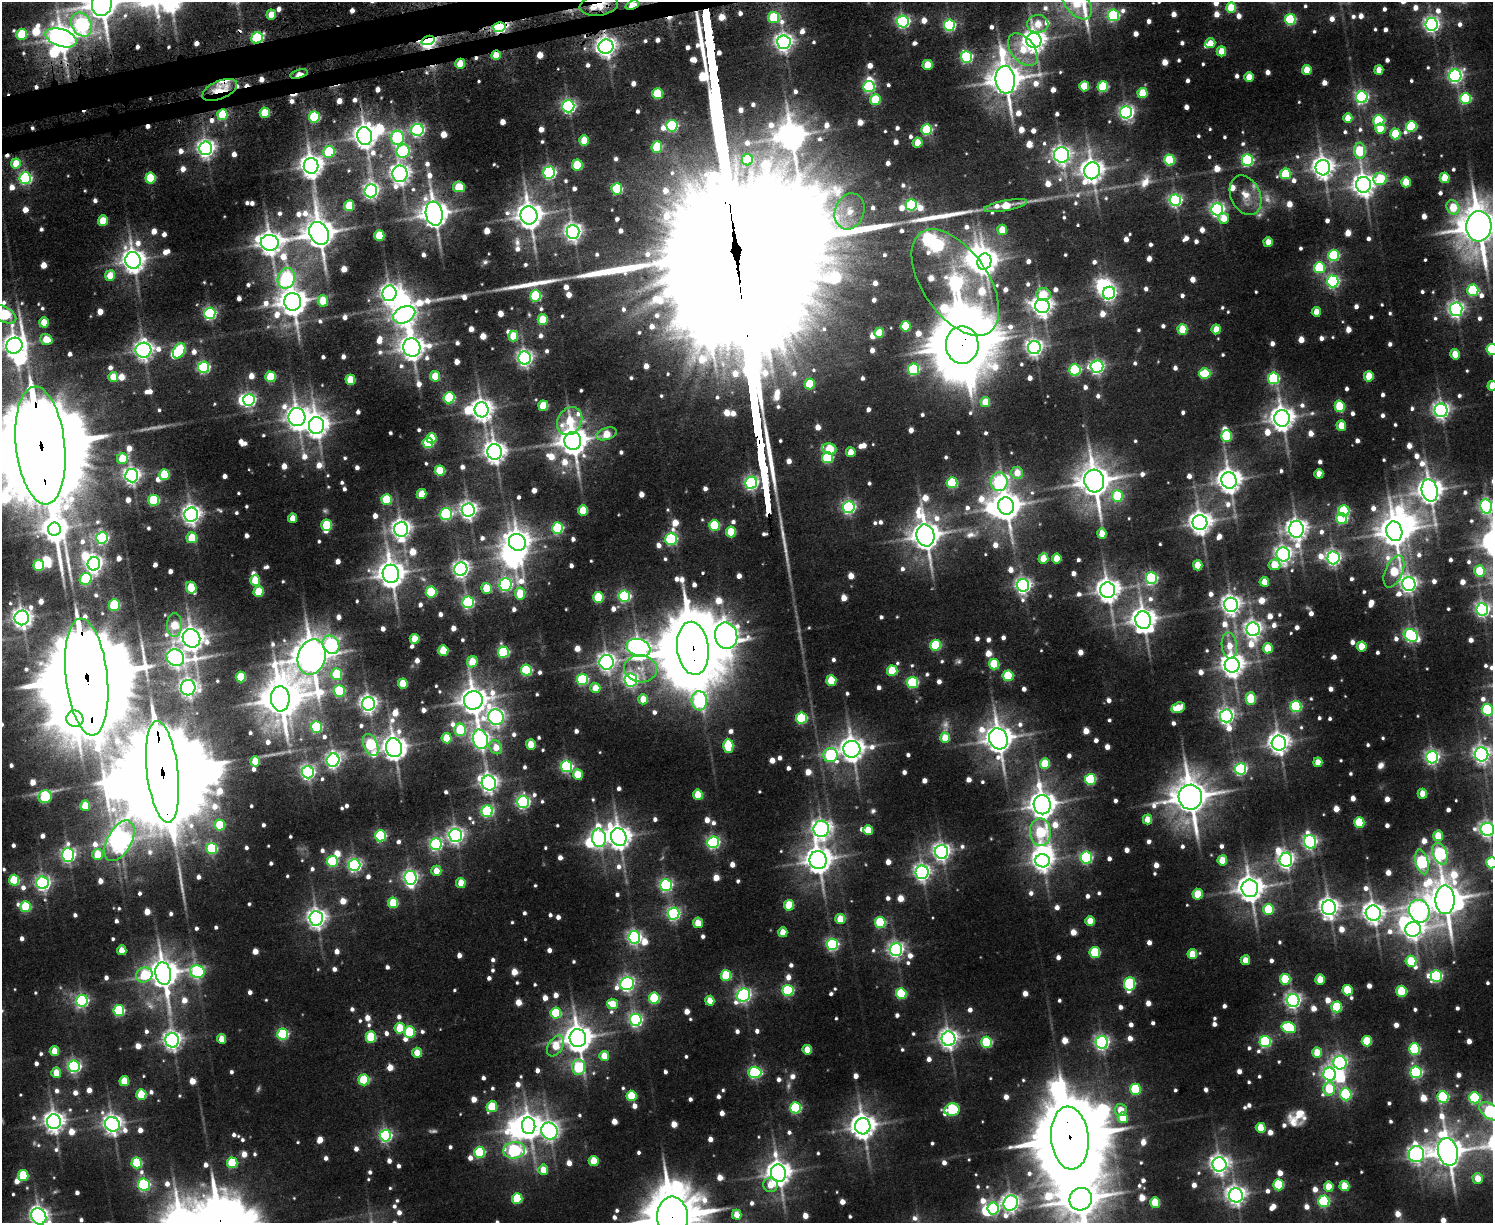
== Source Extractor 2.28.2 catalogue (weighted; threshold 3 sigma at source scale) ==
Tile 8 of 3 x 4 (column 2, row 3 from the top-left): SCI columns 1803-3293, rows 1283-2503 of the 4970 x 4990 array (HDU 1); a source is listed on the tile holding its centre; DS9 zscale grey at full resolution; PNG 1495 x 1225 px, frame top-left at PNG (2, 2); each listed source drawn as its Kron ellipse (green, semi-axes under 4 px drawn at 4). Shown black and unused: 2% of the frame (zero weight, under 3 of 5 exposures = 5% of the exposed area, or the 3 px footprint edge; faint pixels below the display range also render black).
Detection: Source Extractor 2.28.2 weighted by HDU 2 'WHT'; one run over the whole footprint, this tile lists its part. Background 0.0447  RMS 0.0049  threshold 0.0221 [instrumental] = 3 sigma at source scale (4.5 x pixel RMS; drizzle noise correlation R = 1.50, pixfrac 1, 0.05/0.05 arcsec/px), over >= 5 px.
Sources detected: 1414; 13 too faint to see at this stretch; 30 inside a brighter object's white glare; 10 cosmic-ray / hot-pixel residue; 4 long thin detections or spike segments (spike, bleed or trail) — neither listed nor drawn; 18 inside a brighter listed object's ellipse — not listed separately; of the other 1339, all 500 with FLUX_AUTO >= 9.13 (the completeness limit of this list) listed and drawn (839 fainter detections not listed), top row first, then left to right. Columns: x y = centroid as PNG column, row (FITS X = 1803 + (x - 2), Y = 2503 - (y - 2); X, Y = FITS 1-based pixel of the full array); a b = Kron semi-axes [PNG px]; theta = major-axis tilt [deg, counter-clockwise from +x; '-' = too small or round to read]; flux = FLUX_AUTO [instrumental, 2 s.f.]
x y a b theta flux
1077 3 19 11 -50 29
102 4 12 10 78 1100
599 5 19 10 8 10
632 5 7 4 20 22
1231 8 5 5 - 23
271 15 5 4 - 11
1113 15 6 5 - 79
773 18 5 5 - 34
1290 19 5 5 - 56
903 21 6 6 - 130
81 24 12 9 -62 140
1038 24 10 9 - 15
1431 24 6 6 - 200
949 25 5 5 - 91
499 27 6 5 - 97
21 34 5 5 - 31
61 38 16 8 -18 760
257 38 6 5 - 74
428 40 7 4 18 230
1034 41 7 7 - 500
784 42 7 7 - 280
1210 43 5 5 - 10
606 47 7 7 - 340
1023 50 19 11 -52 17
1221 51 5 4 - 13
496 55 4 4 - 10
966 57 6 5 - 83
460 64 5 5 - 16
928 65 5 5 - 17
1307 70 5 5 - 15
1379 70 5 4 - 9.6
299 74 9 4 15 9.2
1455 76 6 6 - 160
1249 77 5 4 - 11
1005 80 14 10 -83 1200
869 86 6 5 - 80
1084 86 5 5 - 20
1103 86 5 5 - 42
220 90 18 9 24 18
1143 93 5 5 - 21
658 94 5 5 - 37
1362 97 6 6 - 120
1466 99 5 5 - 53
875 100 5 5 - 28
568 106 6 6 - 150
1126 112 6 6 - 160
265 113 5 5 - 22
222 115 5 5 - 29
314 117 5 5 - 58
1348 118 5 4 - 11
1379 121 5 5 - 63
672 126 6 5 - 73
1411 126 5 5 - 45
1380 129 5 5 - 17
417 130 6 6 - 130
927 130 5 5 - 53
1395 134 5 5 - 27
365 136 9 7 -75 600
397 138 7 6 - 75
584 140 5 5 - 14
918 143 5 5 - 9.7
657 147 5 5 - 33
206 148 7 6 - 290
403 151 7 6 - 80
1360 151 8 5 -87 35
329 152 6 5 - 44
1061 155 8 7 - 230
747 160 5 5 - 30
1170 160 5 5 - 49
1247 160 6 5 - 89
16 163 5 5 - 15
577 165 5 5 - 34
311 166 8 7 - 540
1323 168 8 7 - 430
1092 171 8 8 - 500
549 172 6 6 - 120
400 174 8 7 - 310
1285 174 5 5 - 30
25 178 6 5 - 99
150 178 5 5 - 30
1445 178 5 5 - 19
1380 179 7 6 - 32
1406 182 5 5 - 16
1363 185 8 7 - 450
459 187 6 5 - 21
617 189 5 5 - 55
371 191 7 6 - 210
1246 195 21 14 -65 10
1175 200 6 5 - 130
911 205 6 5 - 77
349 206 5 5 - 24
1006 206 22 5 11 18
1453 207 7 6 - 18
1217 209 6 6 - 170
850 211 18 14 70 11
434 214 12 8 -80 840
529 215 9 8 - 780
1224 218 5 5 - 10
103 221 5 5 - 17
1479 226 15 12 86 1800
1002 230 5 5 - 13
573 232 7 6 - 270
319 233 12 9 -61 1100
379 236 5 5 - 26
1268 242 5 4 - 11
270 243 9 8 - 570
1334 255 6 5 - 60
133 260 8 7 - 560
984 262 8 7 - 590
1319 268 5 5 - 43
110 275 5 5 - 13
286 278 10 8 68 96
1333 281 6 6 - 120
955 282 60 32 -55 240
1473 290 6 5 - 62
389 293 8 7 - 320
1109 293 6 6 - 160
1044 294 7 6 - 14
536 296 5 5 - 60
323 301 5 5 - 14
293 302 9 8 - 880
1042 306 7 7 - 390
1456 309 7 6 - 210
1316 312 5 4 - 9.6
210 313 6 5 - 110
4 314 13 7 -31 48
404 315 12 8 26 410
543 320 5 5 - 20
44 322 5 4 - 13
905 326 5 5 - 27
1182 329 5 5 - 19
1216 329 5 4 - 11
879 333 5 5 - 16
513 336 5 5 - 17
46 339 6 5 - 13
962 345 19 16 -90 3200
14 346 8 7 - 510
412 347 9 8 - 600
1034 348 6 6 - 250
1492 349 5 5 - 41
143 350 8 7 - 320
179 351 8 5 61 48
1455 354 5 4 - 13
525 358 6 6 - 210
203 367 6 5 - 93
1097 367 6 6 - 150
913 369 5 5 - 63
1075 370 5 5 - 65
1205 374 6 5 - 23
435 376 5 5 - 17
1369 376 5 5 - 17
113 377 5 5 - 13
270 377 5 5 - 27
1274 378 6 5 - 69
350 380 5 5 - 20
810 384 5 5 - 26
1492 386 5 4 - 11
449 398 5 5 - 62
249 400 6 5 - 120
985 402 5 5 - 13
543 406 5 5 - 24
1340 406 5 5 - 36
482 410 7 7 - 440
1441 410 7 6 - 240
297 417 9 8 - 480
1282 418 8 7 - 590
570 421 15 12 60 21
316 425 8 7 - 540
1341 426 5 4 - 13
606 434 10 6 18 12
1226 436 5 5 - 39
431 438 5 5 - 19
573 441 9 8 - 920
428 443 5 5 - 47
40 445 59 24 -84 25000
829 449 7 5 -12 22
494 452 8 7 - 450
851 452 5 5 - 12
827 458 5 5 - 52
122 459 5 5 - 18
440 471 5 5 - 27
1017 473 6 6 - 9.6
1319 474 5 4 - 9.4
164 475 5 5 - 27
132 476 7 6 - 240
1229 480 8 7 - 610
1094 481 11 10 - 1200
999 482 9 8 - 99
751 483 6 6 - 140
952 483 5 5 - 48
1430 491 11 8 -77 670
422 494 5 5 - 16
1117 496 6 5 - 38
154 500 5 5 - 49
386 500 5 5 - 31
1006 506 8 7 - 890
1486 506 7 6 - 150
849 507 6 6 - 130
468 510 6 6 - 270
583 511 5 5 - 21
1344 511 5 5 - 46
191 514 7 7 - 310
446 514 6 6 - 82
292 518 5 4 - 9.2
1342 518 5 5 - 61
1200 523 7 7 - 500
327 525 5 5 - 32
714 525 5 5 - 40
558 528 6 5 - 65
54 529 6 6 - 540
401 529 7 7 - 340
1296 529 8 7 - 410
1394 531 10 8 -72 950
731 532 5 5 - 20
1102 533 5 4 - 9.2
925 535 11 8 -74 890
102 538 6 5 - 97
192 538 5 5 - 21
671 539 6 5 - 80
517 542 9 8 - 570
1283 554 7 6 - 220
1057 558 5 4 - 14
1333 558 6 6 - 180
1043 559 5 5 - 14
94 564 6 6 - 250
39 565 5 5 - 39
1198 565 5 4 - 14
1274 565 6 5 - 15
461 569 7 6 - 230
1480 571 5 5 - 22
1394 572 17 8 67 25
391 574 9 8 - 800
1151 578 6 5 - 97
86 579 6 5 - 56
255 580 5 5 - 17
1264 582 5 4 - 10
505 584 6 6 - 97
1409 584 7 6 - 240
1023 585 6 6 - 200
191 588 6 5 - 25
486 588 5 5 - 16
1108 590 8 7 - 550
259 592 5 5 - 23
431 592 5 5 - 45
520 593 6 5 - 19
624 596 6 5 - 82
598 597 5 5 - 33
468 602 6 6 - 85
114 605 6 5 - 39
1231 605 7 7 - 330
1482 609 6 6 - 160
22 618 7 7 - 340
1143 620 9 8 - 610
174 625 11 7 86 17
1253 629 7 6 - 260
1411 635 7 6 - 120
726 636 13 11 -78 440
191 638 9 8 - 590
415 639 5 5 - 15
331 645 9 7 -57 110
935 645 5 5 - 46
1229 646 13 7 -84 9.3
1362 646 5 5 - 15
639 648 12 8 -19 400
693 648 27 16 -83 6400
1268 648 5 5 - 19
443 650 5 5 - 25
503 652 5 5 - 64
312 657 18 13 76 1400
175 658 9 8 - 230
472 662 6 5 - 16
607 662 7 7 - 260
994 664 5 5 - 30
1232 665 7 7 - 500
641 669 16 13 -5 9.8
526 670 5 5 - 63
892 671 5 5 - 27
337 674 6 5 - 28
1008 676 5 5 - 38
87 677 59 21 -84 23000
241 677 5 5 - 30
582 679 5 5 - 65
631 680 6 6 - 150
831 680 5 5 - 22
912 682 5 5 - 63
403 684 5 5 - 21
188 688 7 7 - 240
595 688 5 5 - 11
339 691 6 5 - 48
1251 698 6 5 - 25
280 699 12 9 -87 1400
643 699 5 5 - 12
473 700 9 9 - 790
699 701 9 8 - 100
368 704 7 6 - 260
1296 706 5 5 - 71
1178 708 7 5 21 11
1487 710 6 5 - 57
1226 716 6 6 - 220
496 717 8 7 - 230
801 718 5 5 - 56
75 719 8 8 - 860
316 727 5 5 - 57
460 730 6 6 - 29
447 738 5 5 - 19
945 738 5 5 - 15
480 739 10 7 -74 230
998 739 11 9 -63 860
1279 743 7 7 - 410
531 744 5 5 - 14
371 745 12 7 -68 57
728 746 7 5 -88 34
496 747 7 6 - 9.6
394 748 9 8 - 590
852 749 8 8 - 610
1482 754 7 6 - 240
830 755 7 7 - 70
1432 757 6 6 - 160
333 760 7 6 - 170
255 761 5 5 - 13
1318 762 5 4 - 10
1045 764 5 5 - 24
567 766 6 5 - 96
1241 769 6 5 - 110
163 772 51 15 -83 19000
308 772 6 6 - 150
578 775 5 5 - 20
1090 779 5 5 - 58
489 783 7 7 - 290
1422 794 5 4 - 10
698 795 5 5 - 20
45 797 7 6 - 46
1190 797 12 12 - 1500
523 802 6 6 - 130
1042 805 9 8 - 760
85 806 5 5 - 17
487 811 6 6 - 65
1148 819 5 4 - 10
1359 822 5 5 - 32
220 825 5 5 - 19
821 829 8 7 - 280
1487 829 7 6 - 210
868 830 5 5 - 16
1040 832 14 10 -87 38
455 835 6 6 - 210
380 836 5 5 - 71
1438 836 5 5 - 14
619 837 9 7 -67 540
599 838 9 7 -86 210
119 841 22 12 61 460
713 842 6 5 - 110
1310 842 7 6 - 150
436 844 6 6 - 110
212 849 5 5 - 53
942 852 7 6 - 250
97 854 5 5 - 15
1440 854 11 7 -71 120
68 855 7 6 - 150
1086 857 6 5 - 84
818 860 9 8 - 730
1222 860 5 5 - 15
1286 860 7 6 - 230
332 861 5 5 - 53
1042 861 7 6 - 370
1422 862 13 6 -76 120
1492 863 5 5 - 53
354 865 6 6 - 130
436 871 5 5 - 9.1
922 872 7 6 - 220
410 878 7 6 - 170
14 880 5 5 - 32
43 883 6 6 - 180
461 883 5 5 - 13
666 885 6 6 - 110
1250 888 9 8 - 720
1198 894 5 5 - 16
1445 900 14 9 -90 1300
393 903 5 5 - 25
789 905 5 5 - 23
26 907 5 5 - 36
1329 908 7 7 - 370
1269 909 5 5 - 31
1419 911 11 10 - 230
674 913 6 6 - 120
1373 913 7 7 - 410
316 918 7 7 - 330
840 919 5 5 - 16
1090 921 5 4 - 11
880 922 5 5 - 46
698 923 5 5 - 10
1413 929 8 7 - 330
783 932 5 4 - 11
634 937 6 6 - 150
832 944 6 5 - 95
896 949 6 6 - 180
122 950 5 4 - 9.9
1095 952 5 5 - 37
1192 954 5 5 - 14
1245 960 5 4 - 10
1411 961 5 5 - 25
197 972 7 6 - 95
163 973 11 8 -80 940
144 975 8 7 - 26
726 975 5 5 - 34
1436 976 6 5 - 87
1285 979 5 5 - 24
1320 979 5 5 - 14
627 984 7 6 - 170
1129 984 7 5 84 62
788 990 5 5 - 60
1348 990 5 5 - 28
1402 991 5 5 - 36
901 994 5 5 - 40
744 995 7 6 - 160
654 998 5 5 - 47
1293 1000 6 6 - 190
82 1001 6 5 - 110
710 1001 5 4 - 11
612 1004 5 5 - 13
1337 1007 5 5 - 34
119 1011 5 5 - 61
556 1013 5 5 - 41
636 1020 6 6 - 130
400 1028 5 5 - 21
1289 1028 7 5 -17 47
410 1032 5 5 - 40
283 1034 5 5 - 63
371 1037 5 5 - 36
578 1038 9 8 - 850
222 1039 5 4 - 11
949 1039 7 7 - 310
172 1040 7 6 - 300
1265 1041 5 5 - 78
1367 1041 5 5 - 25
987 1042 5 5 - 52
1102 1042 6 6 - 170
556 1046 11 7 57 15
1414 1049 5 5 - 62
807 1050 5 4 - 11
54 1051 5 4 - 13
417 1053 5 5 - 11
1317 1053 5 5 - 15
604 1056 5 5 - 9.7
1340 1063 7 6 - 170
74 1066 6 6 - 120
579 1067 8 6 -89 44
755 1072 6 6 - 87
1416 1072 6 5 - 95
56 1073 5 5 - 11
1330 1074 7 6 - 150
364 1080 5 5 - 40
124 1081 5 4 - 16
1135 1089 5 5 - 41
1329 1089 7 6 - 22
1346 1094 6 5 - 67
141 1095 5 5 - 27
631 1096 5 5 - 27
1443 1097 6 5 - 77
1475 1098 6 5 - 70
492 1107 5 5 - 29
795 1108 5 5 - 68
952 1110 7 6 - 57
1121 1110 6 6 - 9.1
1490 1111 12 7 -33 120
1123 1118 5 5 - 17
54 1122 7 7 - 390
112 1124 8 7 - 340
529 1126 8 6 -84 570
863 1126 8 8 - 620
1261 1128 5 5 - 17
549 1131 9 8 - 260
385 1136 6 5 - 120
1070 1138 31 19 -85 7800
514 1150 11 8 7 100
479 1152 5 5 - 58
1448 1152 14 10 -76 1000
1416 1154 8 7 - 230
594 1161 5 5 - 18
137 1163 5 5 - 38
232 1163 5 5 - 34
1219 1164 7 7 - 310
543 1170 5 5 - 10
778 1173 9 7 -76 610
23 1175 5 5 - 33
1478 1178 5 5 - 10
144 1185 6 6 - 87
770 1185 7 7 - 9.2
1279 1185 5 5 - 36
1344 1186 5 5 - 16
1329 1187 5 5 - 13
1236 1195 7 7 - 310
517 1199 5 5 - 30
1081 1199 11 11 - 1500
1324 1201 6 5 - 70
1155 1202 5 5 - 21
1011 1203 8 7 - 250
993 1208 6 5 - 90
737 1215 5 4 - 10
39 1216 8 7 - 310
672 1217 20 15 -86 3900
Overlapping masked pixels (flux is a lower limit): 21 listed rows (the first 20) at x y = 599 5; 632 5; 499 27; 61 38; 257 38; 428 40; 606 47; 496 55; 460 64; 299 74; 220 90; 222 115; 955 282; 962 345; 40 445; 693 648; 87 677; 163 772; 1250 888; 1070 1138
Isophote crosses this tile's border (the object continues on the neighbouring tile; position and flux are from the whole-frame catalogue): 18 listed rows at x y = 1077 3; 102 4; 1479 226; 4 314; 14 346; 1492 349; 1492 386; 40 445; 1486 506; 1487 710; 1482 754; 1487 829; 1492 863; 1490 1111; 1070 1138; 1081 1199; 39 1216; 672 1217